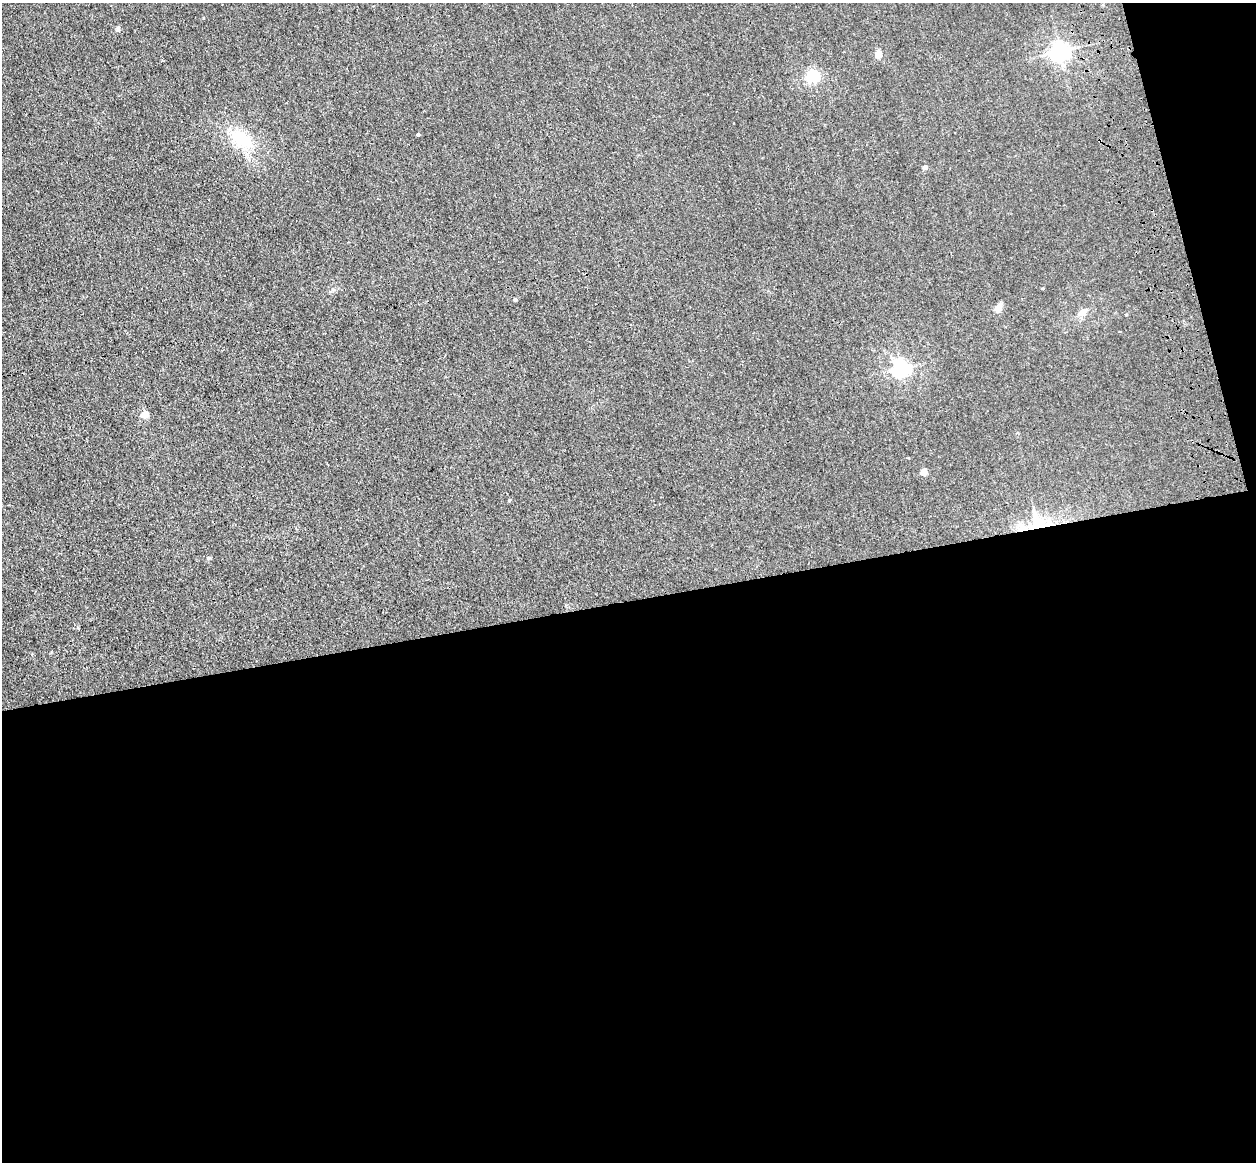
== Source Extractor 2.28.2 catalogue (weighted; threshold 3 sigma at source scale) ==
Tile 16 of 4 x 4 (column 4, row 4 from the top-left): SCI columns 3874-5127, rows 285-1444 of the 5241 x 5093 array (HDU 1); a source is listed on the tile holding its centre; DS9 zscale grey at full resolution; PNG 1258 x 1164 px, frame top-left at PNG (2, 3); no overlay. Shown black and unused: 51% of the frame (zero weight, under 3 of 4 exposures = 6% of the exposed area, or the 3 px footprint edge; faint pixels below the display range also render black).
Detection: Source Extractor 2.28.2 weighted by HDU 2 'WHT'; one run over the whole footprint, this tile lists its part. Background 0.0213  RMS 0.0051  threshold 0.0228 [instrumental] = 3 sigma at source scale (4.5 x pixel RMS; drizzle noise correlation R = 1.50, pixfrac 1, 0.05/0.05 arcsec/px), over >= 5 px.
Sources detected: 15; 1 inside a brighter listed object's ellipse — not listed separately; the other 14 listed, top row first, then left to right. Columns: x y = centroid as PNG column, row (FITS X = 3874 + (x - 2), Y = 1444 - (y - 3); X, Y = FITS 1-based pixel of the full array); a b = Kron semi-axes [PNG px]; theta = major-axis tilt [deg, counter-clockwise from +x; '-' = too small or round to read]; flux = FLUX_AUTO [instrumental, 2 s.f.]
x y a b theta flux
118 29 6 4 72 0.75
1060 51 7 6 - 260
878 54 7 6 - 4.1
813 76 5 5 - 81
418 134 3 3 - 0.74
240 138 27 16 -31 21
925 167 4 4 - 2.5
515 300 4 3 - 1.1
998 308 13 7 62 2.7
1082 312 11 7 23 3.4
901 368 6 6 - 180
144 415 5 5 - 11
924 472 5 4 - 8.5
1037 522 28 18 -74 15
Overlapping masked pixels (flux is a lower limit): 1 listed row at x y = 1037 522
Unlisted compact peaks at least as high as the median listed source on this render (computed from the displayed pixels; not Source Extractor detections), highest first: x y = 208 558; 509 500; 203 18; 1126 315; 1043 288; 78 628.